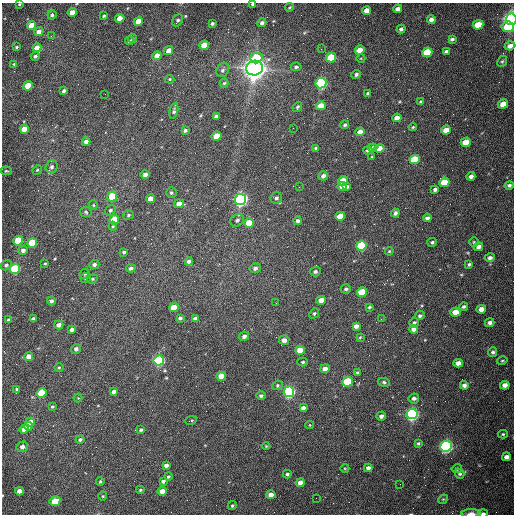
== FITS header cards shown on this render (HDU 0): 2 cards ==
NAXIS1  =                  512 /fastest changing axis
NAXIS2  =                  512 /next to fastest changing axis

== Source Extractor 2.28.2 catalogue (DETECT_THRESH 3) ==
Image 512 x 512 px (HDU 0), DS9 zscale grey, 1 PNG px = 1 image px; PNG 516 x 516 px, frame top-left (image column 1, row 512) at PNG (2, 3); each listed source drawn as its Kron ellipse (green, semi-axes under 4 px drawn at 4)
Background 1560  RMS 24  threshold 71.6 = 3 sigma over >= 5 px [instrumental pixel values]
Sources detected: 216; all 216 listed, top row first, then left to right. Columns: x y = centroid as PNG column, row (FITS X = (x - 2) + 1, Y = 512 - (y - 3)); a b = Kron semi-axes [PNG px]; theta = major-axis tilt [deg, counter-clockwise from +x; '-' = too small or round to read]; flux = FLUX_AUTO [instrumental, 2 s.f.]
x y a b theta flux
19 4 3 2 - 1.4e+03
253 4 4 3 - 2.5e+03
290 7 4 3 - 1.4e+03
398 9 4 4 - 7.5e+03
367 11 4 4 - 1.5e+04
72 12 4 4 - 1.8e+04
52 15 4 4 - 2.9e+03
104 16 3 3 - 2.2e+03
120 18 5 4 - 1.6e+04
431 19 4 4 - 6.6e+03
511 19 6 5 - 1.0e+06
177 20 6 5 - 3.6e+03
138 21 5 4 - 2.0e+04
262 23 4 4 - 4.0e+03
212 24 4 3 - 3.5e+03
31 25 5 4 - 2.0e+04
478 25 5 4 - 5.5e+04
508 27 6 5 - 4.6e+04
401 29 4 4 - 4.6e+03
39 32 5 4 - 9.5e+03
51 36 3 2 - 1.5e+03
132 39 5 4 - 1.9e+03
452 39 4 3 - 3.6e+03
129 41 4 3 - 2.0e+03
204 45 5 4 - 2.6e+04
510 46 5 4 - 8.8e+03
16 47 3 3 - 2.1e+03
37 48 4 4 - 1.2e+04
321 49 3 2 - 9.3e+02
169 50 5 4 - 9.9e+03
360 50 5 4 - 2.2e+04
446 51 4 3 - 2.9e+03
427 52 5 4 - 6.1e+04
35 56 4 4 - 3.3e+03
157 56 5 4 - 1.5e+04
256 58 6 5 - 5.5e+04
331 58 5 4 - 6.9e+04
361 58 4 3 - 1.3e+03
502 61 6 4 65 2.4e+03
14 64 3 3 - 1.3e+03
296 67 5 4 - 3.1e+03
255 68 8 7 - 2.1e+06
223 70 7 6 - 4.8e+03
356 74 5 4 - 4.0e+03
170 79 5 4 - 1.8e+03
224 83 4 4 - 2.1e+03
321 83 5 5 - 3.5e+05
28 86 5 4 - 4.3e+04
64 91 4 3 - 3.6e+03
368 93 4 3 - 2.6e+03
105 94 2 2 - 8.0e+02
421 102 4 3 - 3.7e+03
503 104 5 4 - 2.1e+04
321 106 5 4 - 2.3e+04
297 107 5 4 - 2.5e+03
174 111 8 4 76 3.5e+03
216 116 4 3 - 4.3e+03
397 118 5 4 - 1.3e+04
345 125 4 4 - 2.9e+03
413 127 4 3 - 1.4e+03
293 128 2 2 - 7.2e+02
24 129 4 4 - 2.5e+04
185 130 4 4 - 3.2e+03
446 130 5 4 - 1.8e+04
360 132 4 4 - 1.2e+04
217 136 5 4 - 3.5e+04
86 142 4 4 - 8.5e+03
466 142 5 4 - 2.7e+04
316 148 3 3 - 2.4e+03
373 148 4 4 - 6.5e+03
379 149 5 4 - 2.2e+04
368 150 4 3 - 4.4e+03
372 157 3 3 - 1.7e+03
415 160 5 4 - 6.7e+04
52 167 6 5 - 4.6e+03
37 170 5 4 - 1.7e+03
6 171 5 2 - 1.4e+03
145 174 4 4 - 6.3e+03
323 176 5 4 - 6.1e+03
471 176 4 3 - 5.9e+03
343 181 5 4 - 2.7e+04
444 182 5 4 - 4.9e+04
509 185 5 4 - 3.8e+03
342 186 5 4 - 1.3e+04
347 186 4 3 - 4.2e+03
299 187 2 2 - 1.1e+03
435 189 4 3 - 4.9e+03
171 193 5 5 - 3.1e+03
112 196 5 5 - 4.6e+04
276 198 6 5 - 4.2e+03
150 199 4 4 - 1.5e+04
240 199 6 5 - 6.8e+05
179 204 5 4 - 1.3e+04
93 205 4 4 - 1.8e+03
110 210 6 5 - 3.0e+03
86 212 6 5 - 2.6e+03
395 213 4 4 - 4.6e+03
128 215 6 4 18 2.6e+03
340 216 5 4 - 2.8e+04
427 218 4 4 - 5.6e+03
114 220 5 4 - 4.2e+04
237 220 7 6 - 4.5e+03
298 221 4 4 - 4.2e+03
249 223 5 4 - 3.8e+04
113 226 4 4 - 1.7e+03
18 241 5 4 - 6.9e+04
432 242 5 4 - 3.0e+03
474 242 4 4 - 2.3e+03
32 243 5 4 - 8.2e+04
361 246 5 5 - 1.7e+05
478 247 5 4 - 8.8e+03
23 250 5 4 - 6.4e+03
389 251 4 3 - 1.6e+03
124 252 3 3 - 2.5e+03
490 258 5 4 - 4.4e+03
189 261 4 4 - 5.5e+03
45 263 3 2 - 1.5e+03
94 264 5 4 - 4.1e+03
469 264 4 3 - 2.8e+03
6 265 6 5 - 3.7e+03
131 268 5 4 - 5.8e+03
255 268 6 5 - 5.2e+03
15 269 5 5 - 1.4e+05
315 272 5 5 - 4.0e+03
85 274 5 5 - 2.0e+03
85 278 5 5 - 2.7e+03
93 279 5 4 - 1.9e+03
346 289 5 4 - 2.9e+03
362 292 5 4 - 6.7e+04
321 300 5 4 - 1.7e+04
51 301 4 4 - 4.7e+03
276 303 2 2 - 9.9e+02
174 307 5 4 - 3.4e+04
369 307 3 3 - 2.3e+03
464 307 4 4 - 3.1e+03
481 309 4 4 - 1.1e+04
455 312 5 4 - 1.9e+04
314 313 5 4 - 2.5e+03
420 316 5 4 - 3.9e+03
180 318 4 4 - 4.3e+03
33 319 4 4 - 5.9e+03
195 319 4 4 - 6.5e+03
381 319 2 2 - 9.8e+02
8 320 4 3 - 2.9e+03
414 323 5 4 - 3.1e+03
490 323 5 4 - 5.1e+03
59 325 4 4 - 7.1e+03
356 326 4 4 - 6.6e+03
413 329 4 4 - 6.4e+03
72 330 4 4 - 5.9e+03
244 336 5 4 - 5.5e+03
360 337 3 2 - 1.6e+03
284 340 5 4 - 8.5e+03
76 349 5 4 - 5.2e+03
300 350 5 4 - 3.1e+04
493 352 5 4 - 3.3e+03
29 357 4 4 - 1.5e+04
159 361 5 5 - 3.5e+05
502 361 5 3 - 1.8e+03
303 362 5 4 - 2.5e+03
458 363 5 4 - 1.2e+04
59 368 4 4 - 1.8e+03
325 369 5 4 - 1.1e+04
357 372 3 3 - 2.0e+03
221 376 5 4 - 2.2e+04
347 382 5 5 - 1.1e+05
384 382 6 4 -11 2.9e+03
277 385 5 5 - 2.3e+03
464 385 4 4 - 5.7e+03
505 385 5 4 - 1.1e+04
17 389 3 3 - 1.9e+03
114 392 4 4 - 5.8e+03
289 392 5 5 - 4.3e+05
41 393 5 4 - 5.0e+04
261 396 4 4 - 3.6e+03
78 398 4 4 - 1.4e+03
414 398 5 5 - 4.7e+03
52 406 4 3 - 1.8e+03
303 408 4 4 - 6.1e+03
412 414 6 5 - 5.7e+05
381 416 5 4 - 4.7e+03
191 420 6 2 12 1.8e+03
30 422 4 4 - 1.7e+04
310 425 4 3 - 1.2e+03
28 426 4 4 - 1.4e+04
24 429 4 4 - 9.5e+03
141 430 4 3 - 2.9e+03
503 434 5 4 - 2.3e+03
80 439 4 4 - 3.4e+03
418 443 3 3 - 2.1e+03
266 446 4 3 - 1.2e+03
446 446 6 5 - 6.3e+05
22 447 6 5 - 6.6e+03
506 457 4 4 - 8.2e+03
166 465 4 4 - 7.1e+03
345 468 4 3 - 1.4e+03
368 468 4 4 - 6.2e+03
457 469 5 4 - 2.9e+03
287 474 4 3 - 2.9e+03
459 474 5 4 - 3.2e+03
168 477 4 4 - 2.3e+03
100 481 4 3 - 1.8e+03
163 481 4 4 - 4.6e+03
300 483 4 4 - 1.3e+04
400 484 2 2 - 6.6e+02
140 490 4 4 - 2.0e+03
19 491 4 4 - 9.9e+03
162 491 4 4 - 1.4e+04
271 495 4 4 - 1.3e+04
103 496 4 4 - 1.8e+03
316 498 2 2 - 3.2e+03
443 499 5 4 - 1.7e+03
55 501 5 4 - 4.1e+04
232 506 4 4 - 2.3e+03
471 513 9 3 1 6.8e+03
483 513 5 3 - 3.9e+03
At the frame edge (FLAGS 8, measured only in part): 6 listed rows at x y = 19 4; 253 4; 511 19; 510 46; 471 513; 483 513